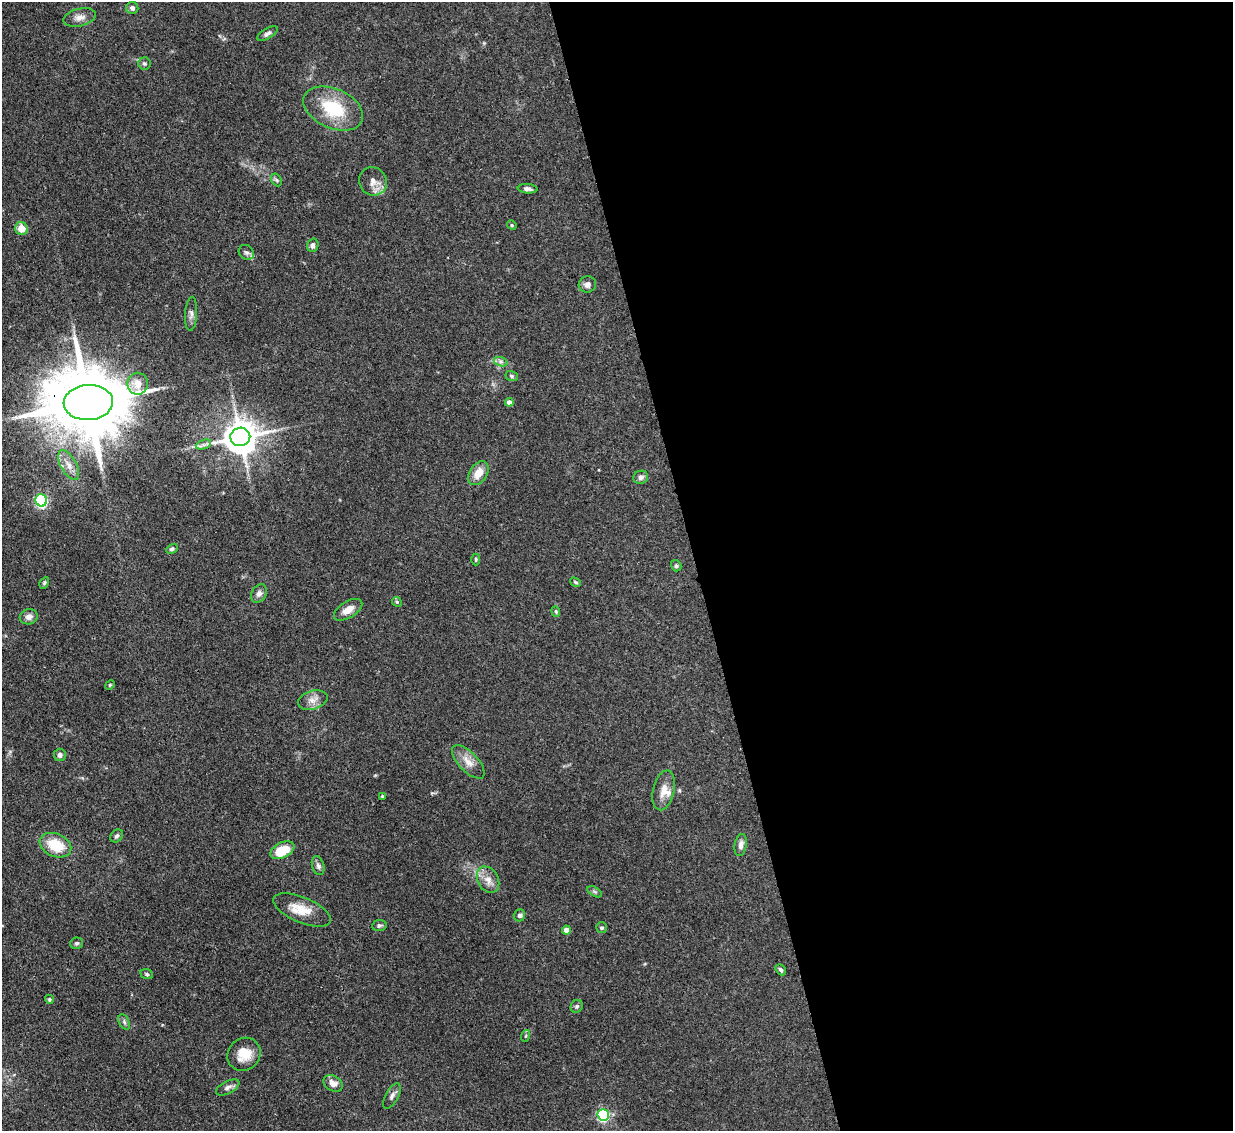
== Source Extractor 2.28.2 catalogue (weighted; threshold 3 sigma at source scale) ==
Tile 8 of 4 x 4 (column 4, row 2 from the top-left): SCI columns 3771-5001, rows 2476-3604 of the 5079 x 5065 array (HDU 1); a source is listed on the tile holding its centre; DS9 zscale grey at full resolution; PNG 1235 x 1133 px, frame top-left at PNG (2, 2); each listed source drawn as its Kron ellipse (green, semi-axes under 4 px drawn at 4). Shown black and unused: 44% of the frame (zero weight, under 3 of 4 exposures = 9% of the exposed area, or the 3 px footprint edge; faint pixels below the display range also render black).
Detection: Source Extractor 2.28.2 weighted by HDU 2 'WHT'; one run over the whole footprint, this tile lists its part. Background 0.125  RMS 0.0049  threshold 0.0222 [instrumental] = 3 sigma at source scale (4.5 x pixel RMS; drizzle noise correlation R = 1.50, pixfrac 1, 0.05/0.05 arcsec/px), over >= 5 px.
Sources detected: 66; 1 inside a brighter listed object's ellipse — not listed separately; the other 65 listed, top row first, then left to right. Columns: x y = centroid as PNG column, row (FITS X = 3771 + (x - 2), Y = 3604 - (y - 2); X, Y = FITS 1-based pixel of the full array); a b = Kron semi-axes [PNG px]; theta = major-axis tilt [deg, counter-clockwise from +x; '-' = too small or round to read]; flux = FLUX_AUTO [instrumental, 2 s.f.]
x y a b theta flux
132 8 6 6 - 1.6
80 17 17 8 13 3.5
267 34 11 5 30 1.8
144 64 6 6 - 0.99
333 108 31 19 -24 24
276 180 7 5 -59 0.89
373 181 14 13 - 4.8
528 189 10 4 -5 1.7
512 225 5 4 - 0.59
21 228 6 6 - 6.6
313 245 6 5 - 1.8
246 252 8 7 - 1.4
587 284 9 8 - 1.9
191 314 17 6 87 2.2
501 362 7 4 -18 1.1
512 376 6 5 - 0.87
138 384 11 10 - 5.4
88 402 24 17 3 5800
509 402 4 4 - 3.2
240 437 10 9 - 1000
203 445 8 4 18 1.5
69 465 16 7 -61 4.6
478 473 13 8 57 5.8
641 477 7 6 - 1.7
41 500 6 5 - 83
172 549 6 4 28 0.85
476 559 6 4 -89 0.67
676 566 6 5 - 0.86
576 582 6 4 -38 0.7
44 583 6 4 60 0.73
259 594 10 7 57 2.1
397 602 5 4 - 0.67
348 610 16 8 32 4.9
556 611 5 4 - 0.67
29 617 9 7 15 2.6
110 685 5 4 - 0.57
313 700 15 9 17 3.7
60 755 6 6 - 1.8
468 762 21 9 -46 5.3
664 790 20 10 77 5.4
382 796 3 2 - 0.45
117 836 7 5 48 1.1
55 845 16 11 -23 15
741 845 11 6 81 2.2
282 850 13 7 26 13
318 866 9 6 -74 1.6
488 880 14 10 -61 4.4
595 892 8 4 -31 0.9
302 910 31 12 -23 9.9
519 915 6 5 - 1.4
379 925 7 5 7 1
602 928 5 5 - 1
566 930 4 4 - 4.7
76 943 6 6 - 0.92
781 970 6 4 -49 1.2
147 974 6 5 - 0.75
49 999 4 4 - 0.76
577 1006 7 6 - 1
124 1022 8 5 -66 1.2
525 1036 6 4 70 0.71
244 1054 17 15 41 8.4
333 1083 10 7 -31 3.2
228 1087 13 6 27 1.9
392 1096 14 6 61 2
603 1115 6 5 - 56
Overlapping masked pixels (flux is a lower limit): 1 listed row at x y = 88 402